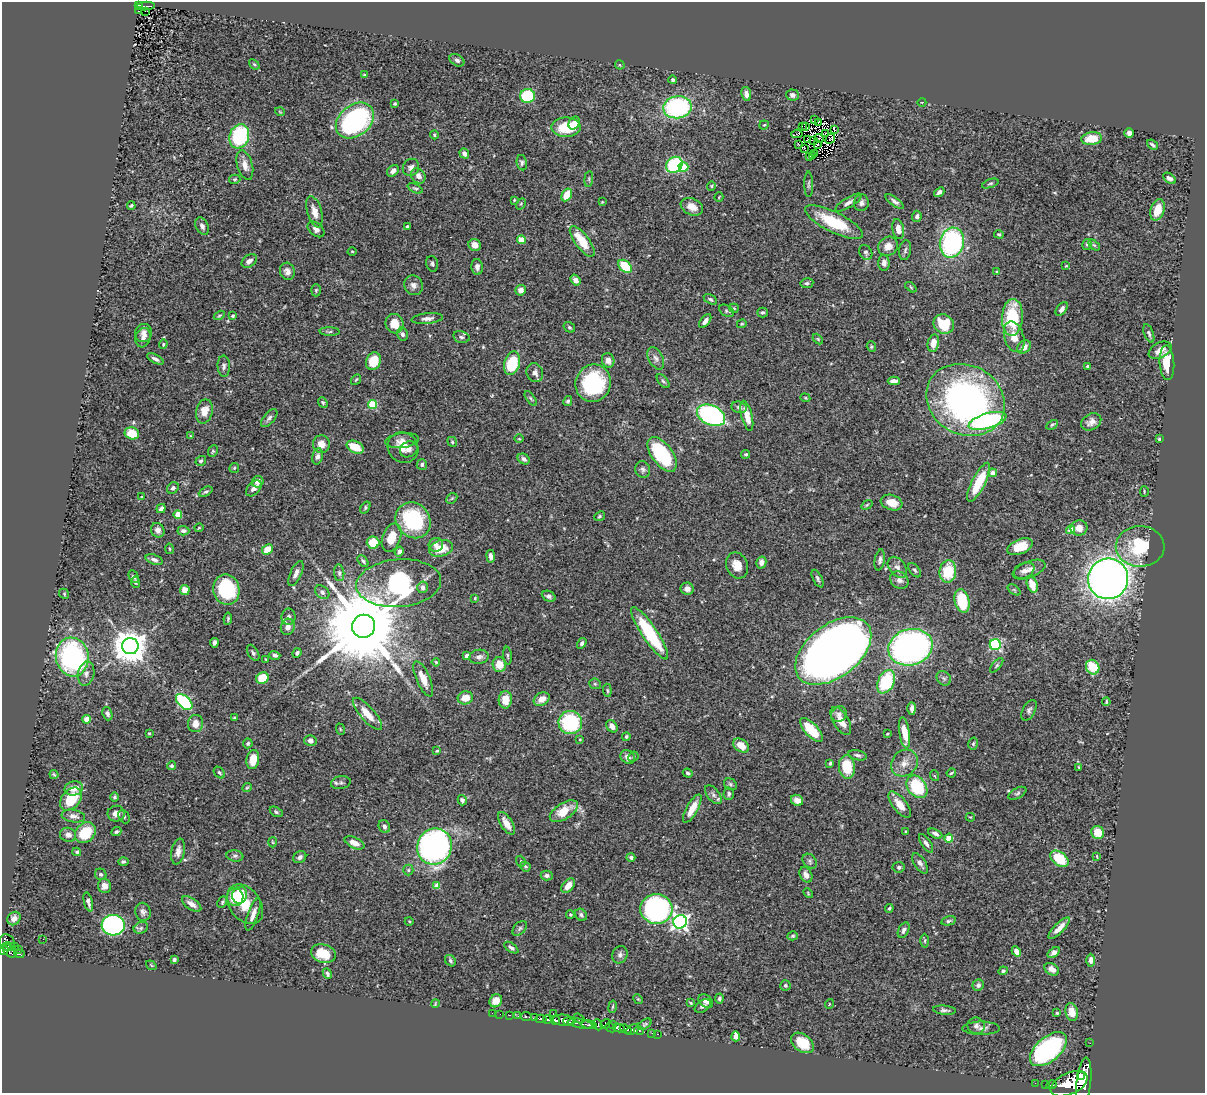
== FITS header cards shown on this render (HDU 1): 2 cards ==
NAXIS1  =                 1203
NAXIS2  =                 1091

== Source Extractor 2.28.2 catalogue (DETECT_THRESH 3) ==
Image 1203 x 1091 px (HDU 1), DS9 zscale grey, 1 PNG px = 1 image px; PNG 1207 x 1095 px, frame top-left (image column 1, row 1091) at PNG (2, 2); each listed source drawn as its Kron ellipse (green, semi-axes under 4 px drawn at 4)
Background 0.713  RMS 0.025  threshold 0.0763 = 3 sigma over >= 5 px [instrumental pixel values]
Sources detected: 456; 1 with non-positive FLUX_AUTO (blend fragments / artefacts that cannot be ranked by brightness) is neither listed nor drawn; the other 455 listed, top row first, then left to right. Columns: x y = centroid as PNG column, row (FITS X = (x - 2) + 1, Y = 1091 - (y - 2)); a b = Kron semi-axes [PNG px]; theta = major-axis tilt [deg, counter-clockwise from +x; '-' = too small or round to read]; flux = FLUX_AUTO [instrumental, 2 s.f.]
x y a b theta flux
139 5 4 3 - 79
146 6 9 4 3 150
139 11 3 2 - 16
145 11 3 2 - 6.9
457 60 8 5 -32 4.7
254 64 6 4 -40 2.2
620 65 5 4 - 2
364 75 4 3 - 2.1
673 80 4 4 - 3.2
746 94 7 5 -80 9.5
792 95 6 5 - 5.7
527 96 7 7 - 110
922 102 4 3 - 1.2
395 104 3 3 - 2.3
677 107 14 11 9 230
280 112 5 3 - 1.3
814 120 4 2 - 0.66
355 121 21 15 39 300
574 123 7 5 59 21
818 123 3 2 - 1.9
764 125 5 4 - 2
566 127 14 9 0 59
802 127 3 2 - 1.9
806 127 3 2 - 1.2
834 129 4 2 - 1.5
826 133 2 2 - 2.4
1129 133 5 4 - 6.9
797 134 6 3 7 4.5
434 135 4 3 - 2
239 136 12 9 71 130
819 139 4 4 - 0.7
830 139 6 2 50 1.8
1092 139 10 6 7 36
807 140 4 2 - 1.2
813 140 3 2 - 0.64
798 144 3 2 - 2.6
818 145 2 2 - 1.1
1152 145 6 3 -40 3.8
804 148 3 2 - 1.4
815 153 2 2 - 0.6
464 154 5 4 - 7.3
809 156 2 2 - 2.4
812 156 3 2 - 0.48
522 163 8 5 -78 3.9
245 165 15 7 -74 14
674 165 9 7 40 120
411 167 9 8 - 8
683 167 5 4 - 45
393 171 6 5 - 9.3
418 176 8 6 -54 10
1169 178 7 4 -36 5.3
235 179 6 4 14 2.5
589 179 8 4 82 2.6
809 184 13 4 -89 3.7
990 184 9 4 19 2.8
711 186 5 4 - 2.1
415 188 8 4 -23 3
939 192 6 3 40 5.1
567 195 7 5 60 31
719 197 5 2 - 1.4
514 200 4 3 - 1.5
895 201 11 4 -36 5.7
602 202 3 3 - 1.5
849 202 15 5 31 8.6
861 203 8 7 - 7
521 204 6 4 59 2.3
131 205 4 2 - 2.4
692 207 11 8 -23 16
1157 210 11 7 74 28
314 212 16 7 -74 18
917 216 5 5 - 5.4
834 222 32 10 -26 83
202 226 9 6 -62 6.3
407 226 3 3 - 2.2
316 229 9 6 -40 8.4
898 229 10 5 -80 16
999 234 5 4 - 2.4
521 240 4 4 - 38
582 241 18 7 -54 42
952 243 15 12 76 270
1087 244 5 4 - 2.7
475 245 6 6 - 12
1094 245 6 4 -43 2.5
888 246 10 9 - 14
905 250 10 6 81 4.3
352 251 4 3 - 1.6
866 252 8 6 -58 4.1
249 261 8 5 38 7.2
884 263 8 5 -88 9.4
432 264 8 6 -74 4.3
625 266 8 5 -40 61
1066 266 4 3 - 1.4
477 267 8 5 -86 7.6
287 271 9 7 -75 8
997 272 4 3 - 1.7
575 280 6 4 -52 8.3
807 283 6 5 - 3.4
413 285 10 9 - 9.4
911 287 6 3 -38 1.9
316 290 6 5 - 2.6
521 290 5 5 - 10
710 299 7 4 -30 3.4
734 308 5 4 - 1.9
1062 309 8 5 53 6.2
727 311 8 5 -32 3.1
762 312 5 5 - 3
219 315 6 4 31 2.3
233 316 4 4 - 2.3
1012 317 18 10 87 98
427 318 16 5 6 7.9
705 321 8 4 52 7.5
395 324 10 8 -65 26
742 324 5 4 - 2
944 324 11 9 -30 46
569 327 6 5 - 2.8
330 332 10 4 -2 2.8
144 333 9 8 - 9.6
1149 333 9 4 -70 4.1
402 334 6 5 - 5.6
461 337 8 5 -13 4.7
1014 337 16 9 -73 20
143 338 10 7 72 8.9
818 339 6 4 -45 2.2
933 343 9 5 79 14
163 344 5 4 - 2.1
871 347 5 4 - 2.3
1024 347 7 6 - 13
1160 350 12 7 26 16
656 358 12 7 -63 7.8
155 359 9 4 -27 5.5
608 360 7 6 - 9.7
373 361 9 7 68 37
512 363 12 7 74 80
1167 363 17 7 -86 38
224 366 10 6 -86 5.4
1087 366 3 3 - 2.4
535 373 9 8 - 8.7
356 380 5 3 - 1.9
663 381 8 4 -50 3.4
894 381 6 4 0 9.5
593 383 19 17 68 150
531 398 8 4 -55 2.8
805 398 5 4 - 2
966 400 41 34 -29 570
568 401 5 4 - 3
323 402 6 4 -49 2.4
373 404 4 4 - 81
739 407 8 5 -14 5
204 411 12 8 78 20
711 415 15 9 -26 300
747 416 15 5 -76 20
269 418 11 5 50 5.4
987 421 19 7 16 220
1091 422 11 8 28 9.8
1052 425 6 4 29 2.7
132 433 7 6 - 42
191 436 4 4 - 1.8
519 439 5 3 - 1.7
1159 439 4 3 - 1.9
402 441 17 7 7 11
452 442 5 4 - 2.5
321 444 9 8 - 16
355 447 9 6 -25 34
403 448 16 14 -46 23
409 449 9 7 33 7.1
213 451 6 4 64 2.8
662 454 20 10 -53 130
746 454 4 4 - 2.8
318 456 8 5 77 5.5
524 459 6 5 - 6.2
201 461 5 4 - 2.9
422 464 5 5 - 4.1
234 468 5 4 - 2.5
643 469 8 7 - 5.1
993 473 4 4 - 11
258 482 6 5 - 11
979 482 21 6 63 59
173 488 6 5 - 4.4
254 488 9 6 47 8.1
1144 491 5 3 - 1.7
206 492 7 4 27 3.3
142 497 4 3 - 1.5
452 498 6 4 44 2.6
892 503 11 7 -18 23
867 505 6 3 37 1.8
365 507 7 4 56 2.7
161 509 5 3 - 6
178 514 4 4 - 40
599 516 6 4 40 2.5
413 520 19 16 -49 160
199 528 4 3 - 1.7
1079 528 8 7 - 16
158 530 7 6 - 8.2
1071 530 4 4 - 21
183 531 6 4 -3 5.6
391 538 15 9 70 31
373 543 6 6 - 43
436 545 7 6 - 8.1
1140 546 24 20 1 100
1020 547 13 7 22 40
441 548 12 8 14 33
169 549 5 3 - 1.7
267 549 6 4 46 26
399 552 5 4 - 7.2
491 556 6 4 -82 7.6
154 560 9 5 -17 5.8
880 560 10 5 80 5
363 561 7 4 -50 3
761 562 6 5 - 8.4
737 565 13 10 -68 20
897 567 12 8 -53 9.3
1029 569 17 8 22 12
915 570 8 5 -52 3.8
948 571 11 8 84 61
1024 571 11 7 25 8.6
296 573 13 5 66 7.7
339 573 8 5 -84 3.6
134 577 7 4 -60 4.1
818 579 9 4 -64 4.1
1108 579 20 20 - 1400
899 580 9 8 - 9
135 582 6 4 -81 2.6
399 583 42 24 5 310
1032 584 8 5 -71 29
423 587 6 5 - 6.1
687 589 6 6 - 7.9
185 590 5 5 - 17
226 590 15 13 -78 110
1014 590 7 4 -37 2.5
322 592 8 6 -42 5.5
64 594 5 4 - 2.1
549 596 7 5 -24 5.3
475 598 3 3 - 1.8
962 601 12 7 -77 71
289 617 8 7 - 6.8
228 619 6 4 83 2.7
364 626 11 11 - 36000
288 627 8 7 - 11
650 633 31 7 -56 130
214 643 5 3 - 5
582 643 6 4 59 4
995 645 5 5 - 170
130 646 8 8 - 3700
910 647 22 18 16 700
833 651 43 26 38 2800
253 653 9 5 -59 4
297 653 5 4 - 3.7
275 655 5 4 - 4.7
467 656 4 4 - 4.8
508 656 9 3 -85 2.8
72 657 19 16 -81 300
479 657 10 7 9 7.6
266 659 3 2 - 1.4
436 662 4 3 - 1.9
499 665 7 6 - 23
997 665 9 4 50 3
1093 667 7 6 - 59
86 674 12 8 79 9.8
262 678 6 5 - 47
944 678 8 6 -44 5.1
423 679 19 6 -67 22
886 682 12 8 65 93
595 684 6 5 - 2.4
607 690 6 4 -84 2.7
465 698 8 6 14 23
542 699 8 6 30 14
505 700 8 6 87 26
184 702 10 6 -43 160
1106 702 4 2 - 2.1
912 708 6 4 -90 7.3
1029 710 11 6 62 5.2
107 714 7 5 -71 4.4
367 714 20 7 -49 26
839 714 8 7 - 7.1
234 717 3 3 - 1.9
87 719 4 4 - 30
841 721 16 7 -60 20
570 722 12 11 - 130
196 724 8 7 - 15
612 726 7 5 -52 10
340 729 6 3 -72 1.7
811 730 15 6 -48 55
149 733 3 2 - 2
904 733 16 5 -81 31
887 734 3 2 - 1.5
626 737 4 4 - 2.7
580 739 4 3 - 1.8
310 741 6 5 - 6.8
248 743 5 4 - 3.1
973 744 6 4 76 2.8
741 746 9 6 -36 25
437 751 4 3 - 1.8
858 755 9 5 -14 4.3
628 757 7 6 - 8.8
633 757 5 5 - 2.6
253 760 10 6 82 31
830 763 3 3 - 3.7
904 763 14 12 45 18
171 766 4 4 - 2.7
847 767 12 8 -84 48
1079 767 4 4 - 1.6
219 772 6 4 -49 3
688 773 5 4 - 3.6
951 773 5 3 - 2.3
54 775 5 3 - 2.4
935 776 5 3 - 1.6
341 783 10 6 10 5.1
730 784 7 5 -34 3
917 787 12 9 -53 100
74 788 9 7 12 18
247 788 5 3 - 1.9
1017 793 10 5 30 4.3
729 794 6 5 - 4.4
713 795 11 6 -52 6.8
115 797 4 4 - 3
71 799 13 9 50 55
462 800 5 4 - 4.7
797 800 6 5 - 9
900 805 16 7 -51 19
692 808 16 5 61 22
564 811 16 8 32 39
276 812 7 4 -30 3.4
116 814 8 8 - 11
73 816 12 6 -9 8.8
124 817 7 5 -64 3.5
970 817 4 3 - 1.5
506 823 13 6 -58 17
384 827 7 5 -63 5.9
906 831 3 2 - 1.7
116 832 5 4 - 3.2
85 833 11 9 46 59
1098 833 6 6 - 28
935 834 7 4 -27 5.7
68 835 8 7 - 8
949 838 4 4 - 47
272 842 5 3 - 1.7
354 843 10 5 -25 15
926 843 10 5 -58 6.6
434 847 18 17 - 620
178 851 13 6 79 12
77 852 4 3 - 2.5
235 856 8 5 -8 4.4
1097 856 4 2 - 1.3
300 857 7 5 34 5.5
631 857 4 4 - 4.7
1059 859 10 6 -38 63
521 861 6 4 -70 2.3
810 861 8 6 -48 4.2
123 862 5 4 - 3.7
920 863 11 5 -56 7.4
525 866 5 4 - 3
899 867 6 5 - 3.5
408 870 5 5 - 2.8
101 874 6 5 - 4
547 875 6 5 - 5
806 875 8 6 -60 9
568 885 8 5 50 18
104 886 7 6 - 11
437 886 4 4 - 26
808 893 5 3 - 1.7
240 895 8 7 - 45
235 897 9 8 - 40
88 902 9 4 -75 6.7
222 902 6 4 63 2.5
192 904 11 5 -35 13
245 904 22 15 -53 45
889 908 4 3 - 2.4
656 909 16 15 - 350
143 912 9 7 -80 6.1
253 914 17 5 71 12
570 915 4 3 - 1.8
581 915 6 5 - 4.1
14 918 7 6 - 10
409 921 4 3 - 1.4
949 921 7 4 13 3.4
680 922 7 6 - 550
113 925 11 10 - 370
141 928 7 5 21 4.1
520 928 9 5 46 4.1
1059 928 14 5 45 15
904 930 8 5 63 5
793 936 5 4 - 2.7
43 939 2 2 - 430
925 941 7 3 90 2.2
7 943 8 7 - 480
7 946 5 3 - 200
15 946 3 2 - 11
511 948 8 4 -35 4.7
18 949 2 2 - 13
4 951 5 4 - 480
10 951 8 5 -42 500
1016 951 5 4 - 9.2
1054 953 7 4 36 7.1
19 954 5 3 - 190
323 954 12 9 -15 40
620 955 9 7 66 5.9
174 960 4 3 - 3.8
1091 960 6 4 89 7.8
450 961 6 5 - 3.8
151 965 6 3 -36 1.5
1052 969 8 5 -32 8.9
1003 971 5 4 - 3.5
327 974 6 4 -66 3.3
785 985 5 5 - 2.8
978 985 6 5 - 5.7
719 998 5 4 - 3.5
638 999 5 4 - 1.8
496 1001 7 6 - 16
706 1001 8 6 -41 6.8
435 1003 4 2 - 1.4
691 1003 3 2 - 1.6
829 1004 5 3 - 1.3
703 1006 9 5 32 5.4
613 1007 6 3 80 1.9
944 1010 11 4 -4 4.8
1072 1012 9 6 -81 20
492 1013 2 2 - 4.5
553 1013 3 2 - 28
1057 1013 3 3 - 2
500 1014 2 2 - 11
509 1015 3 2 - 20
518 1016 2 2 - 9
526 1016 5 3 - 100
535 1018 3 3 - 170
579 1018 6 3 -38 150
541 1019 5 3 - 570
547 1019 4 3 - 650
555 1020 5 3 - 670
563 1020 11 5 -5 1500
569 1022 5 3 - 720
580 1024 12 4 -10 910
605 1024 5 4 - 370
613 1024 3 2 - 110
645 1024 8 4 33 3.1
589 1025 8 3 -13 310
598 1025 6 3 -68 280
976 1026 8 8 - 6.2
610 1028 5 3 - 300
619 1028 6 3 -12 620
981 1028 19 6 0 9.4
626 1029 6 4 -19 770
633 1030 7 4 26 520
639 1030 5 3 - 130
652 1033 2 2 - 19
657 1034 3 2 - 34
736 1036 5 4 - 26
802 1043 13 8 -38 37
1090 1043 2 2 - 8.5
1048 1049 22 12 41 300
1081 1076 4 3 - 750
1084 1082 24 7 84 5400
1035 1083 2 2 - 9.2
1045 1084 2 2 - 9.5
1069 1084 20 10 25 6800
1052 1085 5 3 - 130
At the frame edge (FLAGS 8, measured only in part): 1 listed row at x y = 4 951
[1 non-positive-flux detection neither listed nor drawn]